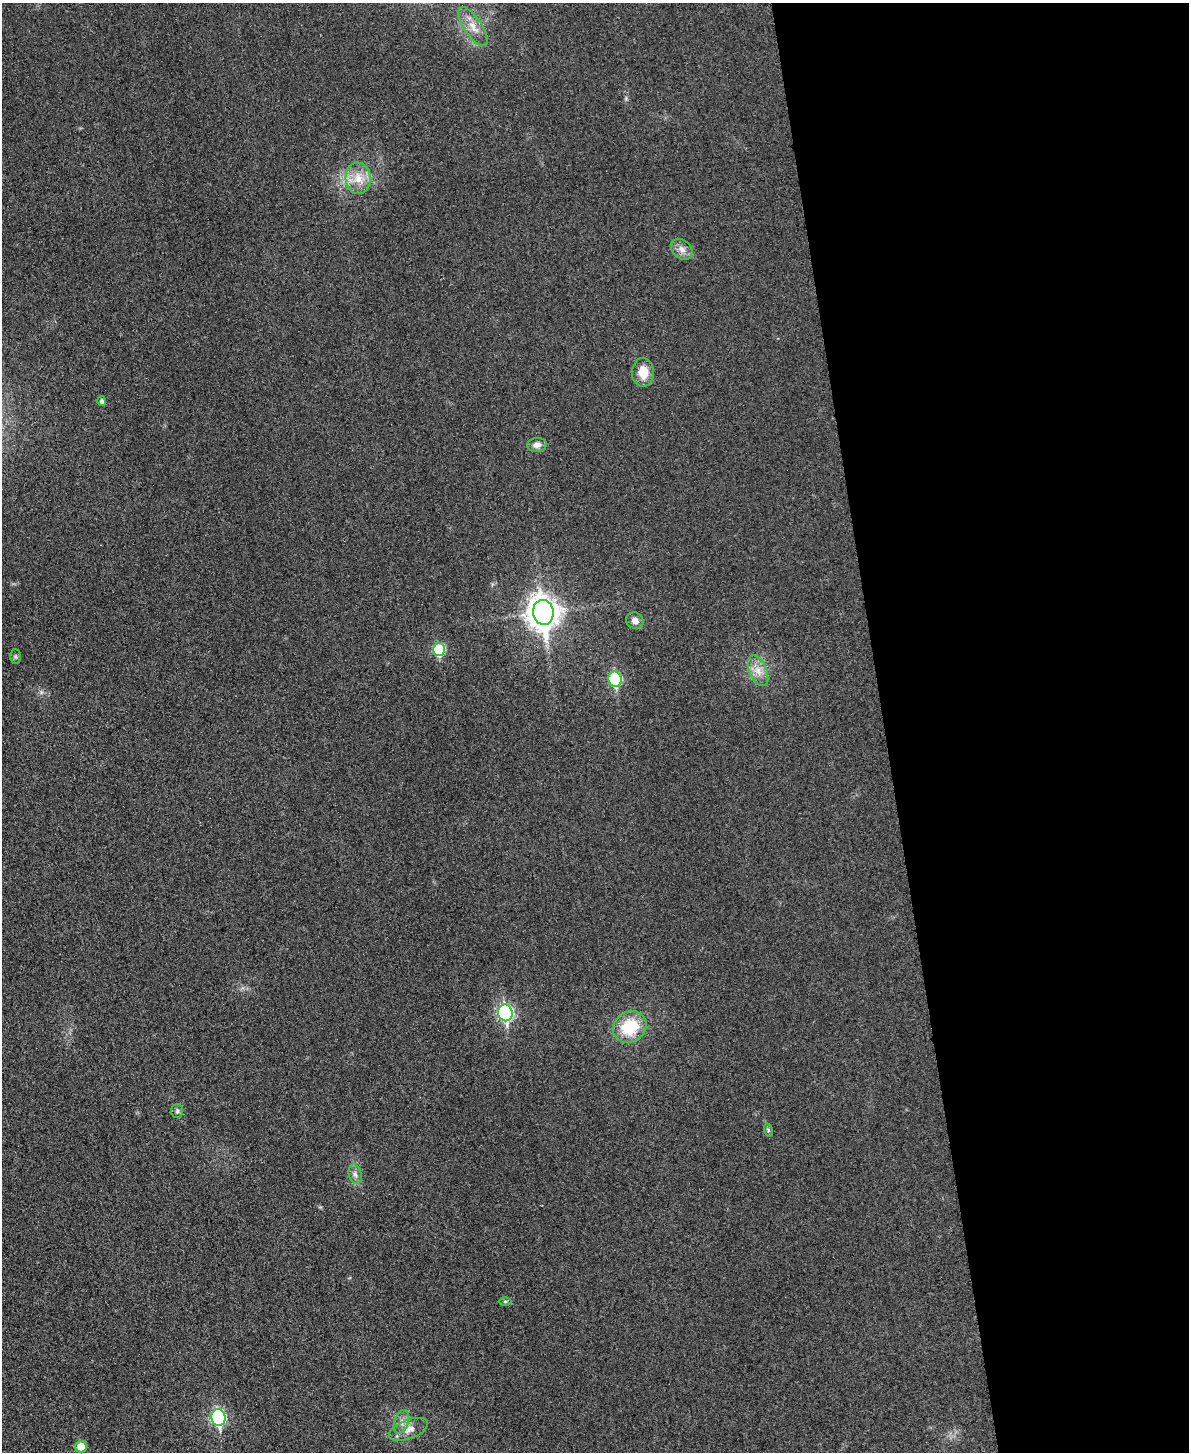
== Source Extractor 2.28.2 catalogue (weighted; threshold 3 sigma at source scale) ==
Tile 8 of 4 x 3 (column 4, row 2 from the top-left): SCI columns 3577-4763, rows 1716-3165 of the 4778 x 4763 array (HDU 1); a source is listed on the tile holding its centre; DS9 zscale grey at full resolution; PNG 1191 x 1454 px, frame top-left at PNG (2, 3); each listed source drawn as its Kron ellipse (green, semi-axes under 4 px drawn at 4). Shown black and unused: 26% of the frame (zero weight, under 3 of 4 exposures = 2% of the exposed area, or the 3 px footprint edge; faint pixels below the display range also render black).
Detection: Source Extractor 2.28.2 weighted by HDU 2 'WHT'; one run over the whole footprint, this tile lists its part. Background 0.0706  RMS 0.007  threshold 0.0317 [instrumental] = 3 sigma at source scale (4.5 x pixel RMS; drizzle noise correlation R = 1.50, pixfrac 1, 0.05/0.05 arcsec/px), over >= 5 px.
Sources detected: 22; all 22 listed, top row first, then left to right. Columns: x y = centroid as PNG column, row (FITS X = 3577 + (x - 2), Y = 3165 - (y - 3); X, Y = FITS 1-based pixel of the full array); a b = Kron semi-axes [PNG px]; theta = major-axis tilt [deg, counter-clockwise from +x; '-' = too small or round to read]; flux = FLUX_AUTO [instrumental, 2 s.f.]
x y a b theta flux
473 27 22 9 -56 8.8
358 178 16 12 -86 12
682 249 12 9 -41 4.6
643 372 14 11 -89 12
102 401 5 4 - 1.8
537 445 10 7 6 4.4
543 612 12 10 -81 960
635 621 9 8 - 3.9
439 649 6 6 - 37
15 656 7 5 -89 1.3
758 671 16 8 -66 7.4
615 679 7 6 - 61
505 1013 8 7 - 140
630 1027 17 15 34 30
177 1111 7 6 - 1.7
768 1130 6 4 -73 1
355 1174 10 6 -78 2.9
505 1301 6 4 0 0.98
218 1418 8 7 - 120
401 1422 12 7 72 4
408 1429 21 9 21 7.4
81 1446 6 5 - 13